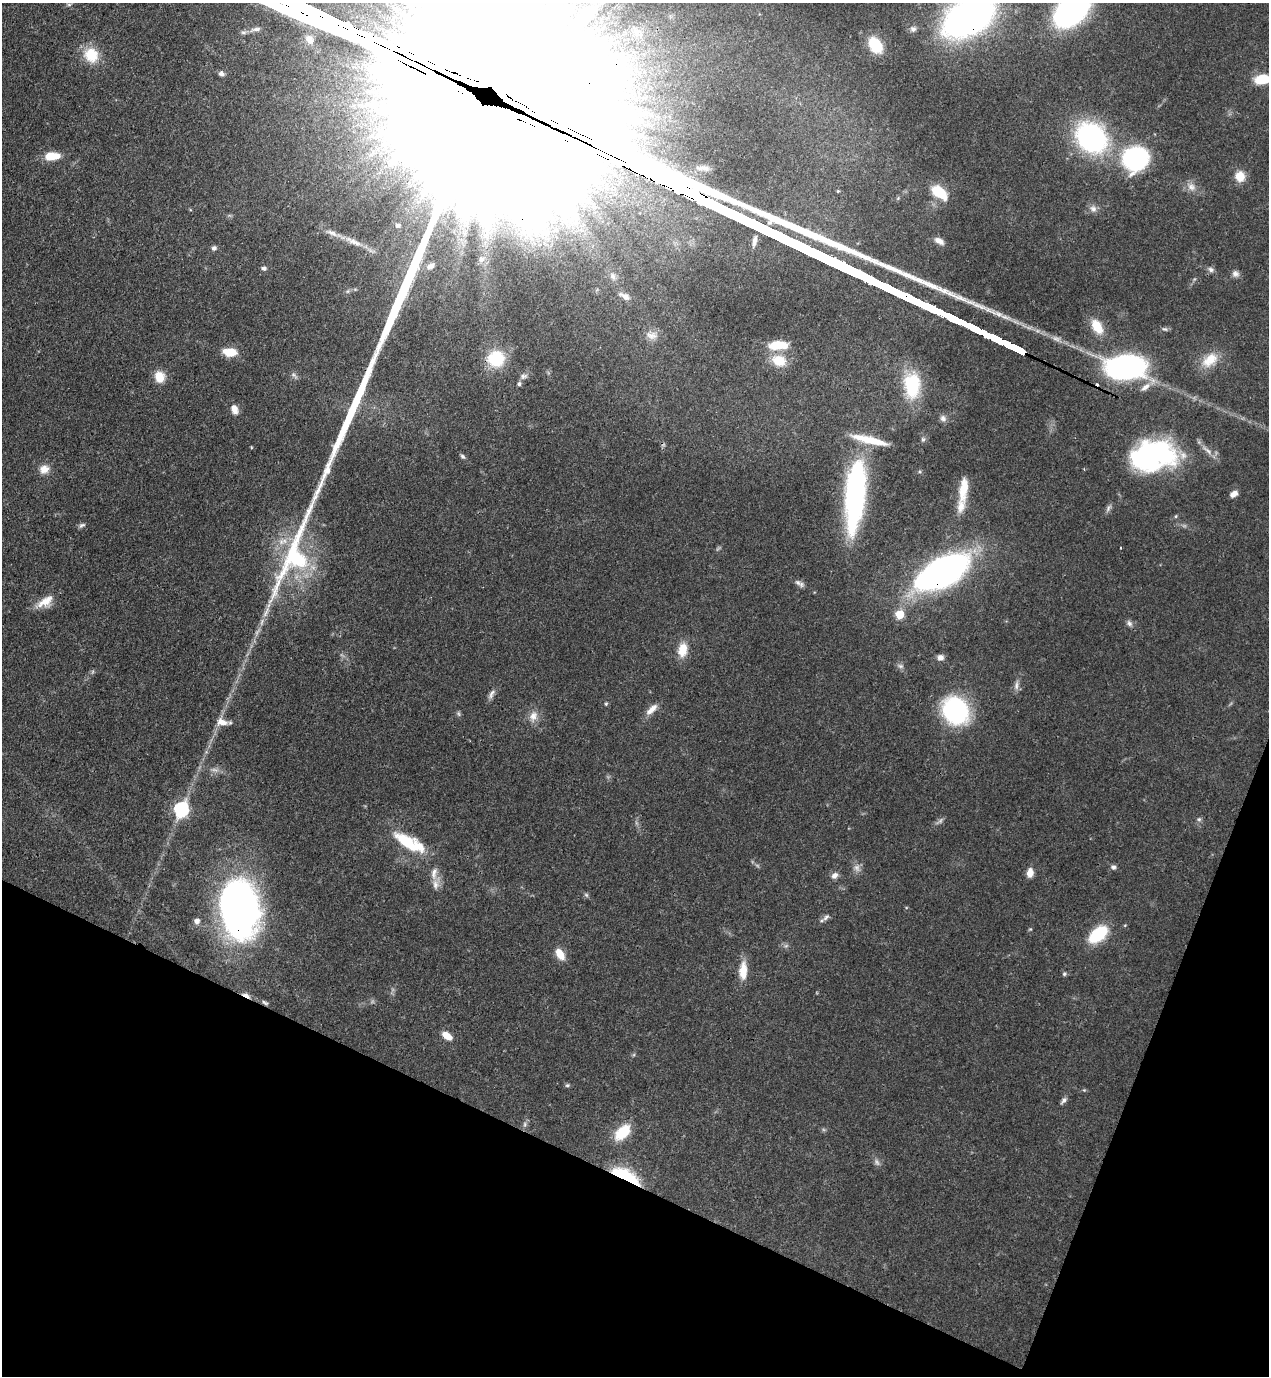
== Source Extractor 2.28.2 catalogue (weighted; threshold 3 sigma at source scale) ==
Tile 15 of 4 x 4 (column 3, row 4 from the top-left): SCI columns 2885-4151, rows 41-1414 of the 5638 x 5578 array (HDU 1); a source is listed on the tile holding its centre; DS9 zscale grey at full resolution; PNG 1271 x 1378 px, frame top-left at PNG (2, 3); no overlay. Shown black and unused: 19% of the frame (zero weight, under 3 of 4 exposures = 7% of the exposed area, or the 3 px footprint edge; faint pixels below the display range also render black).
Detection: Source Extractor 2.28.2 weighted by HDU 2 'WHT'; one run over the whole footprint, this tile lists its part. Background 0.0517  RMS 0.0035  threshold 0.0157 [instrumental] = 3 sigma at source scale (4.5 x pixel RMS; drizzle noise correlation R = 1.50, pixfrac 1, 0.05/0.05 arcsec/px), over >= 5 px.
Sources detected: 119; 7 too faint to see at this stretch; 2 inside a brighter object's white glare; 1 cosmic-ray / hot-pixel residue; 1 long thin detection or spike segment (spike, bleed or trail) — not listed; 6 inside a brighter listed object's ellipse — not listed separately; the other 102 listed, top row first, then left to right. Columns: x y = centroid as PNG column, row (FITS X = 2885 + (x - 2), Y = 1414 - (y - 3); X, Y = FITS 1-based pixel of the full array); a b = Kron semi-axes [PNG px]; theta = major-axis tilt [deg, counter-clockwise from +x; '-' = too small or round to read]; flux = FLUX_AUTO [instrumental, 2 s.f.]
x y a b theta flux
69 4 6 4 0 0.55
1072 9 28 17 45 130
969 17 34 21 31 210
913 29 9 8 - 1.3
637 32 7 7 - 1.4
875 45 18 12 -59 12
91 55 19 17 -63 9.1
221 74 8 7 - 1.2
1262 79 15 9 8 9.9
1091 137 30 25 -43 66
51 156 13 7 4 9.2
1135 158 22 21 - 48
1240 176 12 11 - 4.7
1191 187 12 10 -42 2.6
838 191 3 3 - 0.41
939 192 15 9 -38 13
1093 209 11 9 -53 1.8
398 225 8 7 - 1.2
755 241 12 5 78 1.6
939 241 14 7 -29 2.3
353 242 29 8 -24 4.7
214 248 7 6 - 1
481 259 8 7 - 1.5
431 266 10 7 25 1.7
264 268 6 5 - 0.94
1211 269 8 6 -20 1.2
1235 274 9 9 - 1.5
613 276 9 7 -60 1.3
348 291 6 4 71 0.55
625 296 15 7 -29 1.9
1097 327 19 11 -58 7.2
1165 329 8 5 -14 0.79
652 335 18 11 -2 3.1
778 345 18 8 4 11
230 352 12 7 -7 8
496 359 20 18 8 14
779 360 17 13 -19 8.1
1210 360 25 14 38 7.6
1126 367 28 16 1 110
523 376 11 7 5 1.3
159 377 13 11 -76 4.9
519 384 6 5 - 0.74
912 385 34 21 -90 19
1145 387 14 8 37 2.9
234 409 12 8 -73 2.6
943 418 9 8 - 1.5
923 440 6 5 - 0.74
251 447 4 3 - 0.27
1207 450 21 6 -40 2.7
463 456 7 5 -45 0.75
1145 457 47 33 18 52
44 469 12 11 - 3.3
963 489 31 10 84 7.4
1234 494 9 5 32 2.3
855 495 71 19 85 76
1108 508 12 5 57 1.1
82 525 9 5 28 0.85
281 542 9 8 - 2.3
313 567 10 6 -27 1.8
943 572 38 19 28 160
798 583 11 6 -32 1.3
45 602 24 10 32 5.2
900 614 5 5 - 13
262 622 12 5 67 1.7
1129 623 9 6 -51 1.2
682 650 17 11 82 5.8
940 657 8 7 - 1.7
901 666 8 6 -15 1
1016 685 14 6 84 1.6
492 694 16 6 61 1.5
606 704 5 5 - 0.43
652 709 19 7 43 3
955 710 25 21 -44 51
458 714 7 5 -60 0.65
533 716 15 11 73 3.2
222 722 15 9 -13 3.2
181 809 7 6 - 75
1199 819 6 6 - 0.72
406 842 35 15 -36 15
1113 867 7 6 - 0.92
857 868 11 8 -72 1.9
434 873 17 8 83 2.7
1030 873 10 7 84 3.1
834 876 9 7 42 1.8
586 895 7 5 -45 0.65
238 906 64 34 -81 160
826 917 13 6 41 1.3
197 921 7 6 - 1.6
1030 929 5 4 - 0.36
1098 934 19 11 40 19
560 954 15 8 -59 4.3
743 971 24 10 88 5.8
1064 974 6 5 - 0.64
246 995 12 4 -24 1.8
265 1003 9 4 -30 0.71
447 1036 10 6 -36 4.4
567 1085 6 5 - 0.53
1084 1090 5 4 - 0.38
1064 1100 10 5 48 1.1
524 1124 8 4 82 0.86
623 1132 22 12 43 9.5
626 1175 32 11 -27 19
Overlapping masked pixels (flux is a lower limit): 6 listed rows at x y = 969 17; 943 572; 238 906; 246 995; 265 1003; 626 1175
Isophote crosses this tile's border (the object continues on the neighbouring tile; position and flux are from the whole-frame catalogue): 3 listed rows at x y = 1072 9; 969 17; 1262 79